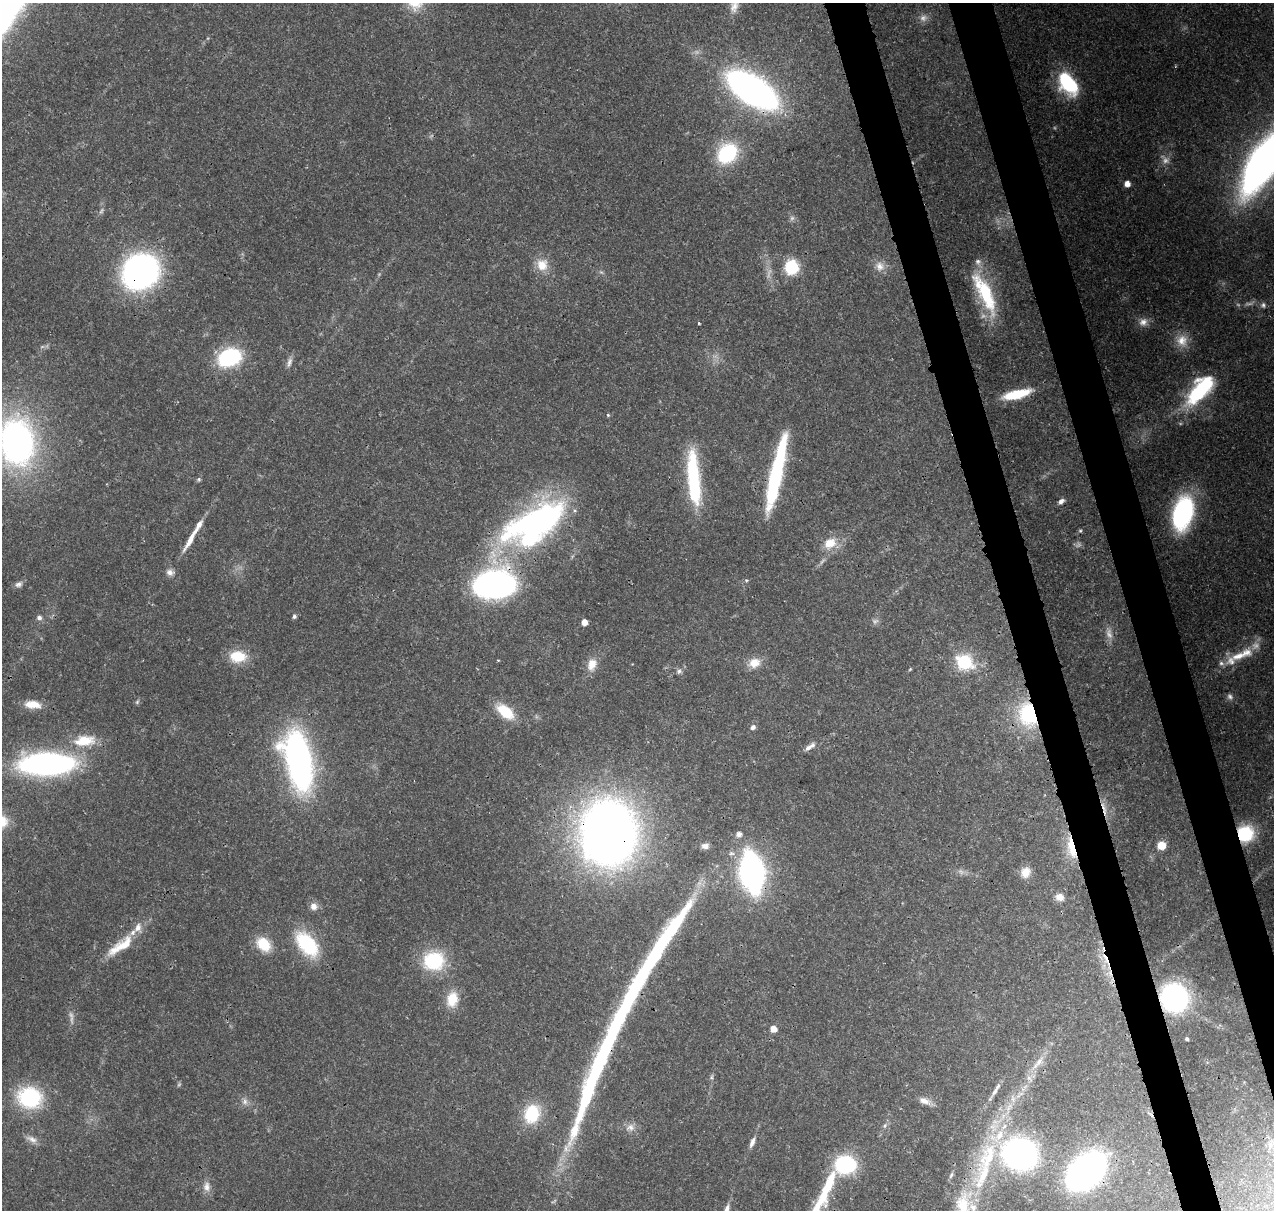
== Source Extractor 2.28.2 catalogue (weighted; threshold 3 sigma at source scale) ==
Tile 6 of 4 x 4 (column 2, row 2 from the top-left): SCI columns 1391-2662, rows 2543-3750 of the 5318 x 5038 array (HDU 1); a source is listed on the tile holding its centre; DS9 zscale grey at full resolution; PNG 1276 x 1212 px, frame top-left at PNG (2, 3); no overlay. Shown black and unused: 6% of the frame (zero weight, under 3 of 4 exposures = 8% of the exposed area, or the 3 px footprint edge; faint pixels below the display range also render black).
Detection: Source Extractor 2.28.2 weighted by HDU 2 'WHT'; one run over the whole footprint, this tile lists its part. Background 0.067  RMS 0.003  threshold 0.0137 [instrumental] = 3 sigma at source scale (4.5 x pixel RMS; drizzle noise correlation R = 1.50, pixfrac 1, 0.0396/0.0396 arcsec/px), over >= 5 px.
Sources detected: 134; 14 too faint to see at this stretch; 5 inside a brighter object's white glare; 1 cosmic-ray / hot-pixel residue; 1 long thin detection or spike segment (spike, bleed or trail) — not listed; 17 inside a brighter listed object's ellipse — not listed separately; the other 96 listed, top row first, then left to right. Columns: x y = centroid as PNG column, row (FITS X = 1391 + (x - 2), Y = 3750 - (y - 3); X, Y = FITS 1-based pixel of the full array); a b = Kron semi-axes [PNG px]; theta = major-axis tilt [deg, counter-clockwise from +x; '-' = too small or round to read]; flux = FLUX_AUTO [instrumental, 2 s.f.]
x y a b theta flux
734 6 18 11 74 3.1
1067 83 25 15 -56 25
752 90 32 15 -33 220
727 153 22 17 45 25
1263 163 49 19 54 250
1127 184 5 5 - 2.7
542 265 17 16 - 5.1
879 266 14 12 -72 3
792 267 14 13 - 13
140 272 25 22 39 130
601 272 6 5 - 0.57
986 293 55 16 -66 22
1263 305 8 8 - 1
1143 322 12 11 - 2.4
699 323 3 3 - 0.33
1182 340 17 16 - 5.2
229 357 19 14 22 33
289 362 14 6 71 1.5
1017 394 34 9 14 13
1197 396 33 20 35 22
608 415 5 4 - 0.4
16 442 42 31 -82 110
776 474 72 10 78 48
693 475 50 14 -86 30
199 479 7 5 0 0.56
1061 501 8 6 39 1.4
1183 513 23 13 76 71
535 520 82 25 23 84
1080 531 5 4 - 0.43
191 538 39 6 60 5.4
830 543 18 14 32 6
170 572 11 8 -7 1.6
746 580 4 3 - 0.37
18 584 10 7 23 1.3
495 585 27 19 7 130
294 616 5 5 - 0.88
39 618 6 6 - 1.2
584 622 5 4 - 3.2
238 656 19 14 -1 9
1238 656 25 11 15 5.8
964 662 17 14 -28 17
754 663 16 12 17 4.2
592 664 16 12 64 4.1
910 669 5 4 - 0.32
679 671 7 7 - 0.91
1230 697 9 7 -69 1.1
137 702 7 4 46 0.53
33 704 20 9 -4 4.7
505 712 22 12 -39 9.8
1029 714 20 15 -74 31
753 727 7 6 - 1.2
84 741 32 15 5 10
810 747 17 6 33 2
299 760 48 21 -77 130
47 764 41 16 1 110
608 832 43 35 -89 360
739 834 6 6 - 1.8
1245 834 13 13 - 16
1161 845 7 6 - 5.6
705 846 10 7 0 1.7
1071 848 35 12 -78 9.5
752 872 27 15 -81 130
1025 872 14 12 57 3.8
1059 897 10 8 -21 2.8
314 906 10 9 - 2.2
263 944 19 14 -44 8.4
307 944 30 17 -50 23
124 945 40 16 35 9
656 952 95 13 57 51
1105 959 21 7 -67 4.8
434 961 24 22 4 19
1174 998 19 18 - 69
452 999 19 13 80 7
773 1029 5 5 - 3.8
1187 1039 3 3 - 0.58
605 1048 34 12 67 25
1038 1063 28 6 50 4
712 1078 6 4 -71 0.52
995 1091 19 5 55 1.8
29 1097 26 22 -14 26
924 1101 17 8 -21 2.5
245 1102 10 8 60 1.5
532 1114 23 18 66 14
885 1125 8 4 59 0.77
630 1127 13 10 14 2.4
32 1139 18 8 -26 2.2
752 1142 14 5 66 1.6
1271 1145 15 10 63 3.1
1020 1154 23 20 -18 110
988 1157 62 25 64 34
845 1164 18 15 0 28
1086 1171 26 18 41 160
951 1175 9 5 73 0.84
207 1187 15 10 90 2.5
827 1187 71 13 67 21
727 1209 15 6 67 2
Overlapping masked pixels (flux is a lower limit): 14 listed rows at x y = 752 90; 140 272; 495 585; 1029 714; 608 832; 1245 834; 1071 848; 752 872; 656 952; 1105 959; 1174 998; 605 1048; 1086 1171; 827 1187
Isophote crosses this tile's border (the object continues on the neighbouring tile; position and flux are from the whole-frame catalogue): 6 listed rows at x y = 734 6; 1263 163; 16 442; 1271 1145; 827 1187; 727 1209